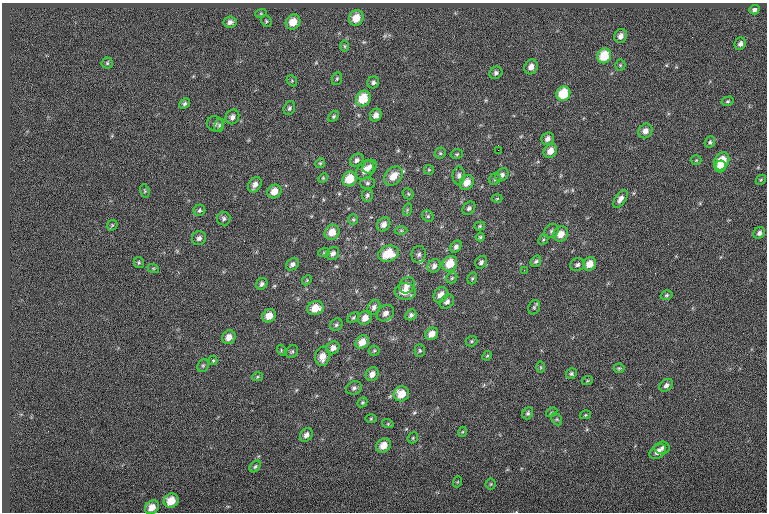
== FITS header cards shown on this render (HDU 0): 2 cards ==
NAXIS1  =                  765
NAXIS2  =                  510

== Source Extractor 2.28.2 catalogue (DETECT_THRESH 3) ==
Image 765 x 510 px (HDU 0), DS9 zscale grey, 1 PNG px = 1 image px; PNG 769 x 514 px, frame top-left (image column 1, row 510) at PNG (2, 3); each listed source drawn as its Kron ellipse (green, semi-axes under 4 px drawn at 4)
Background -0.0092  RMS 7.1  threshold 21.2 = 3 sigma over >= 5 px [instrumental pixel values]
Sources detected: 148; all 148 listed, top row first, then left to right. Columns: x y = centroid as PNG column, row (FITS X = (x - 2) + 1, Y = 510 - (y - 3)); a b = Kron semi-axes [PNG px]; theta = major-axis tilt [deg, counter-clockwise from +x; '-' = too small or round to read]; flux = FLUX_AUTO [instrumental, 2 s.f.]
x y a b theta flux
754 10 5 4 - 1200
261 13 6 3 19 480
356 18 8 7 - 6700
266 21 6 5 - 700
230 22 6 5 - 1600
293 22 8 7 - 6300
621 36 7 6 - 2200
740 44 6 5 - 1400
345 46 6 4 -88 680
604 56 7 6 - 13000
107 63 5 5 - 750
620 65 5 5 - 560
531 67 8 6 64 2600
496 73 7 6 - 1200
337 79 6 5 - 700
292 81 6 4 -47 570
373 82 6 5 - 1200
563 94 7 6 - 14000
363 99 8 7 - 11000
728 101 6 4 15 710
185 103 5 4 - 890
289 108 7 5 70 970
376 115 6 5 - 2300
333 116 6 4 42 740
232 117 7 6 - 1700
215 124 8 7 - 1300
219 125 7 5 74 880
645 131 7 6 - 2800
548 139 6 6 - 2000
710 142 6 5 - 950
498 150 2 2 - 1100
550 151 7 6 - 4200
440 153 6 5 - 650
457 154 6 4 14 660
357 160 7 6 - 1500
696 160 5 5 - 560
722 161 9 7 61 12000
320 163 5 4 - 620
370 166 7 6 - 1800
721 167 6 5 - 5200
365 170 11 8 50 4700
429 170 5 4 - 530
459 175 9 6 90 1600
502 175 7 5 44 1600
393 176 11 8 47 6200
323 178 5 4 - 540
350 179 7 7 - 9300
495 179 6 5 - 890
761 180 5 3 - 480
467 182 8 6 53 4900
367 183 7 5 0 1100
255 185 8 6 57 2300
145 191 7 4 -74 660
274 191 7 6 - 4800
408 194 6 5 - 680
367 195 6 5 - 1100
497 199 5 3 - 470
620 199 10 5 56 2100
469 208 7 5 48 1200
199 210 6 5 - 960
407 210 6 4 72 750
428 216 6 5 - 830
224 218 7 7 - 1300
353 220 5 5 - 660
384 224 7 6 - 2500
112 225 6 5 - 620
480 226 5 4 - 590
401 230 6 4 -1 650
551 231 7 6 - 1100
332 232 8 7 - 5600
759 233 6 5 - 1400
561 234 8 7 - 4500
480 237 4 4 - 590
199 238 7 7 - 1800
543 240 6 4 46 650
456 247 6 5 - 1400
324 252 6 4 20 540
333 253 7 6 - 1800
389 254 10 8 15 10000
419 254 8 7 - 1500
536 261 6 5 - 860
139 262 5 5 - 690
481 262 7 5 53 1300
292 264 7 5 36 1500
450 264 8 7 - 8900
590 264 7 6 - 5200
577 265 7 6 - 1300
434 266 7 6 - 1900
153 268 6 4 -18 560
524 270 3 2 - 320
452 278 6 5 - 630
472 278 6 4 69 640
307 280 5 4 - 560
262 284 6 5 - 1300
407 285 9 7 48 3200
405 291 10 8 -4 5600
441 295 8 6 51 3800
667 295 6 4 17 790
447 302 8 6 43 1800
374 307 8 6 63 1700
534 307 7 5 70 960
315 308 8 7 - 6500
385 313 9 7 40 2600
411 315 6 5 - 1100
269 316 7 6 - 4700
353 318 7 4 42 700
365 318 7 6 - 3600
336 325 6 5 - 1000
432 334 7 6 - 4200
229 337 7 6 - 3700
471 341 6 5 - 670
362 342 7 6 - 5100
333 348 7 6 - 2400
281 350 5 3 - 450
374 351 5 5 - 680
420 351 6 5 - 760
292 352 7 5 53 880
322 356 10 7 82 4600
487 356 5 4 - 560
213 361 4 4 - 540
203 365 7 5 68 840
541 367 6 4 -89 580
619 368 5 5 - 660
372 374 7 6 - 2700
571 374 6 5 - 870
257 377 5 4 - 570
587 381 5 3 - 510
666 385 7 5 40 1600
354 388 8 6 21 1400
401 394 8 7 - 7400
362 402 5 4 - 630
552 412 6 3 31 590
528 413 6 5 - 940
585 415 5 4 - 560
371 419 5 3 - 440
557 419 6 4 -61 660
388 424 6 4 -17 510
462 432 5 3 - 420
306 435 7 5 53 2000
413 438 6 5 - 600
384 445 8 6 42 5400
662 448 7 6 - 1600
658 452 9 6 33 3400
255 466 6 4 49 760
457 482 5 3 - 430
491 484 5 5 - 600
171 501 8 6 35 7400
152 507 7 6 - 4600